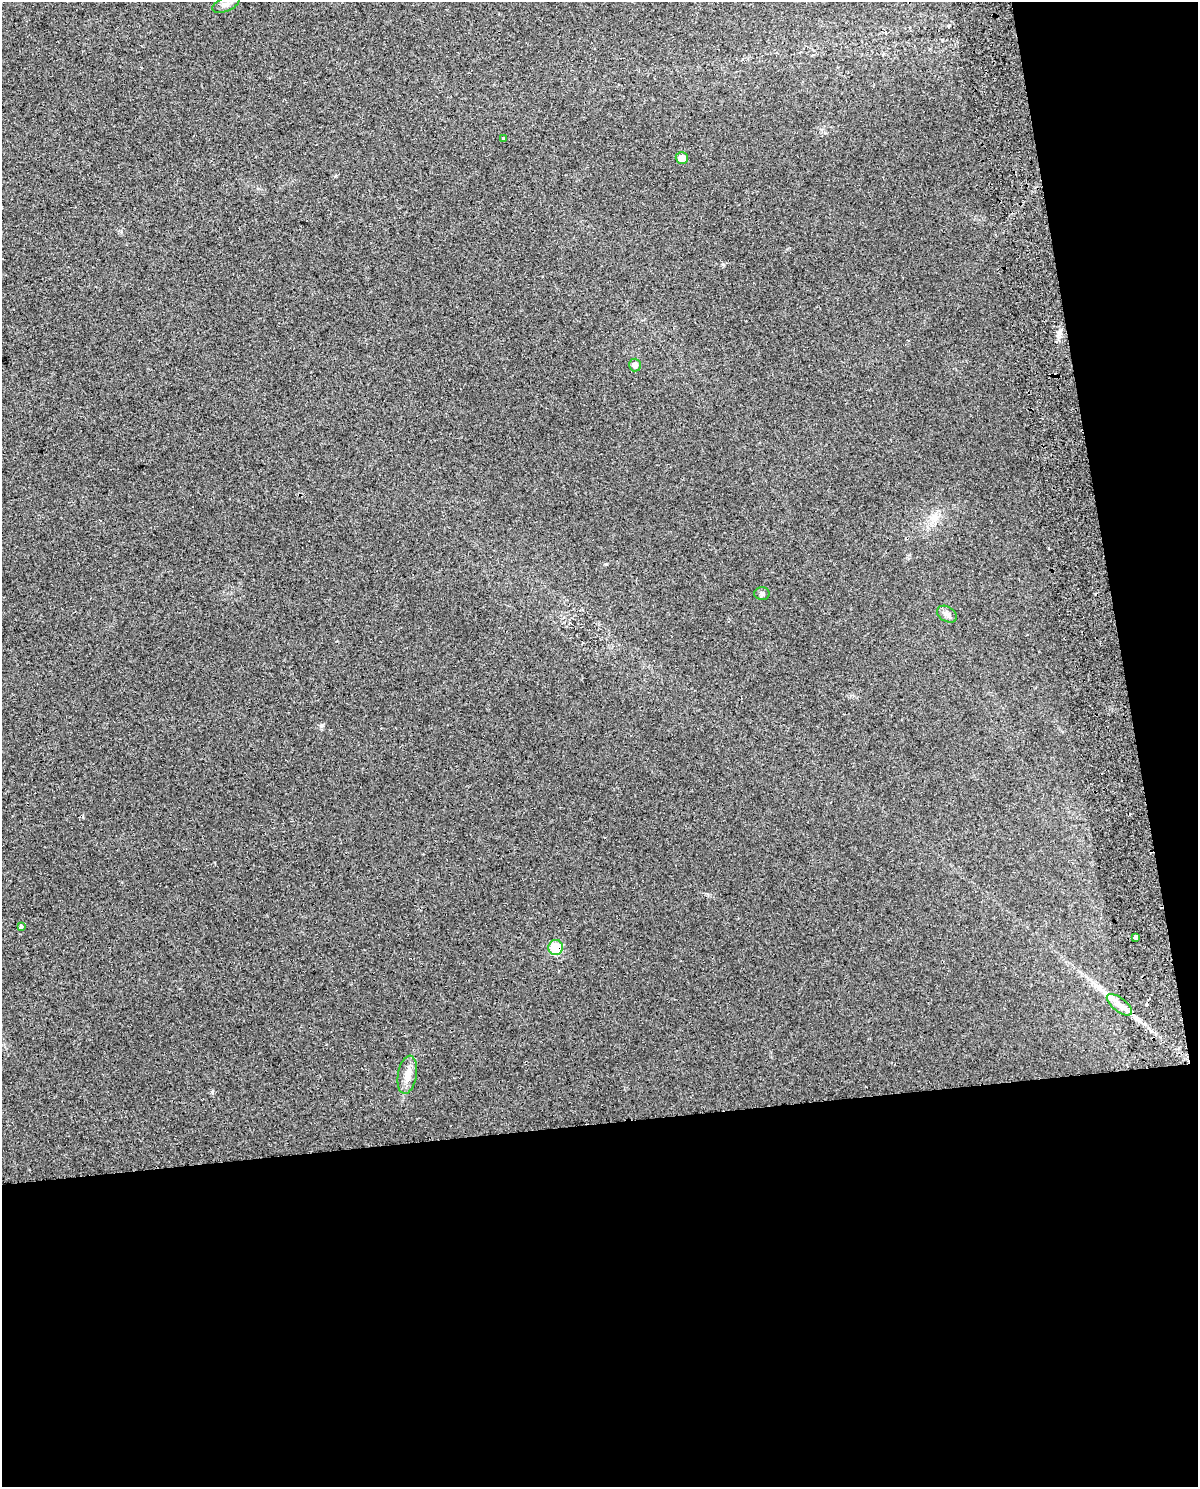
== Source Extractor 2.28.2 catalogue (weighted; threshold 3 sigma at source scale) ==
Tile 12 of 4 x 3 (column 4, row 3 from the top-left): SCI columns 3646-4841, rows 33-1517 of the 4897 x 4562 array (HDU 1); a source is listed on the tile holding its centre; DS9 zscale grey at full resolution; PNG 1200 x 1489 px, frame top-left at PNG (2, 2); each listed source drawn as its Kron ellipse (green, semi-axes under 4 px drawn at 4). Shown black and unused: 30% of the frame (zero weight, under 2 of 3 exposures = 3% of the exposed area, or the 3 px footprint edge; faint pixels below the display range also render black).
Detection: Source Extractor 2.28.2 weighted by HDU 2 'WHT'; one run over the whole footprint, this tile lists its part. Background 0.0239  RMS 0.0069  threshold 0.0309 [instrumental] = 3 sigma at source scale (4.5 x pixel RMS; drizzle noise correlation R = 1.50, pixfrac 1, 0.0396/0.0396 arcsec/px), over >= 5 px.
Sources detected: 12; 1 cosmic-ray / hot-pixel residue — neither listed nor drawn; the other 11 listed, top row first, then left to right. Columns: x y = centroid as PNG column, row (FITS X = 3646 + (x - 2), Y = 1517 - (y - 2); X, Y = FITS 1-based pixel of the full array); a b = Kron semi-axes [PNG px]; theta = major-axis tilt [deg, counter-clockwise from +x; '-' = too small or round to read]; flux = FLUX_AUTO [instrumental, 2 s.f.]
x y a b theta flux
226 4 14 7 23 3.4
503 138 4 3 - 2.6
682 158 6 6 - 4.7
635 365 6 6 - 3.3
762 594 7 6 - 1.6
947 614 10 7 -32 2.8
22 926 4 3 - 3.4
1135 937 4 4 - 7.3
556 947 7 7 - 24
1119 1005 15 6 -38 5.4
407 1075 19 9 80 6.8
Overlapping masked pixels (flux is a lower limit): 1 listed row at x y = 556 947
Unlisted compact peaks at least as high as the median listed source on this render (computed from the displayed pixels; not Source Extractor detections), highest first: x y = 321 726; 212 1092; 1057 336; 606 564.